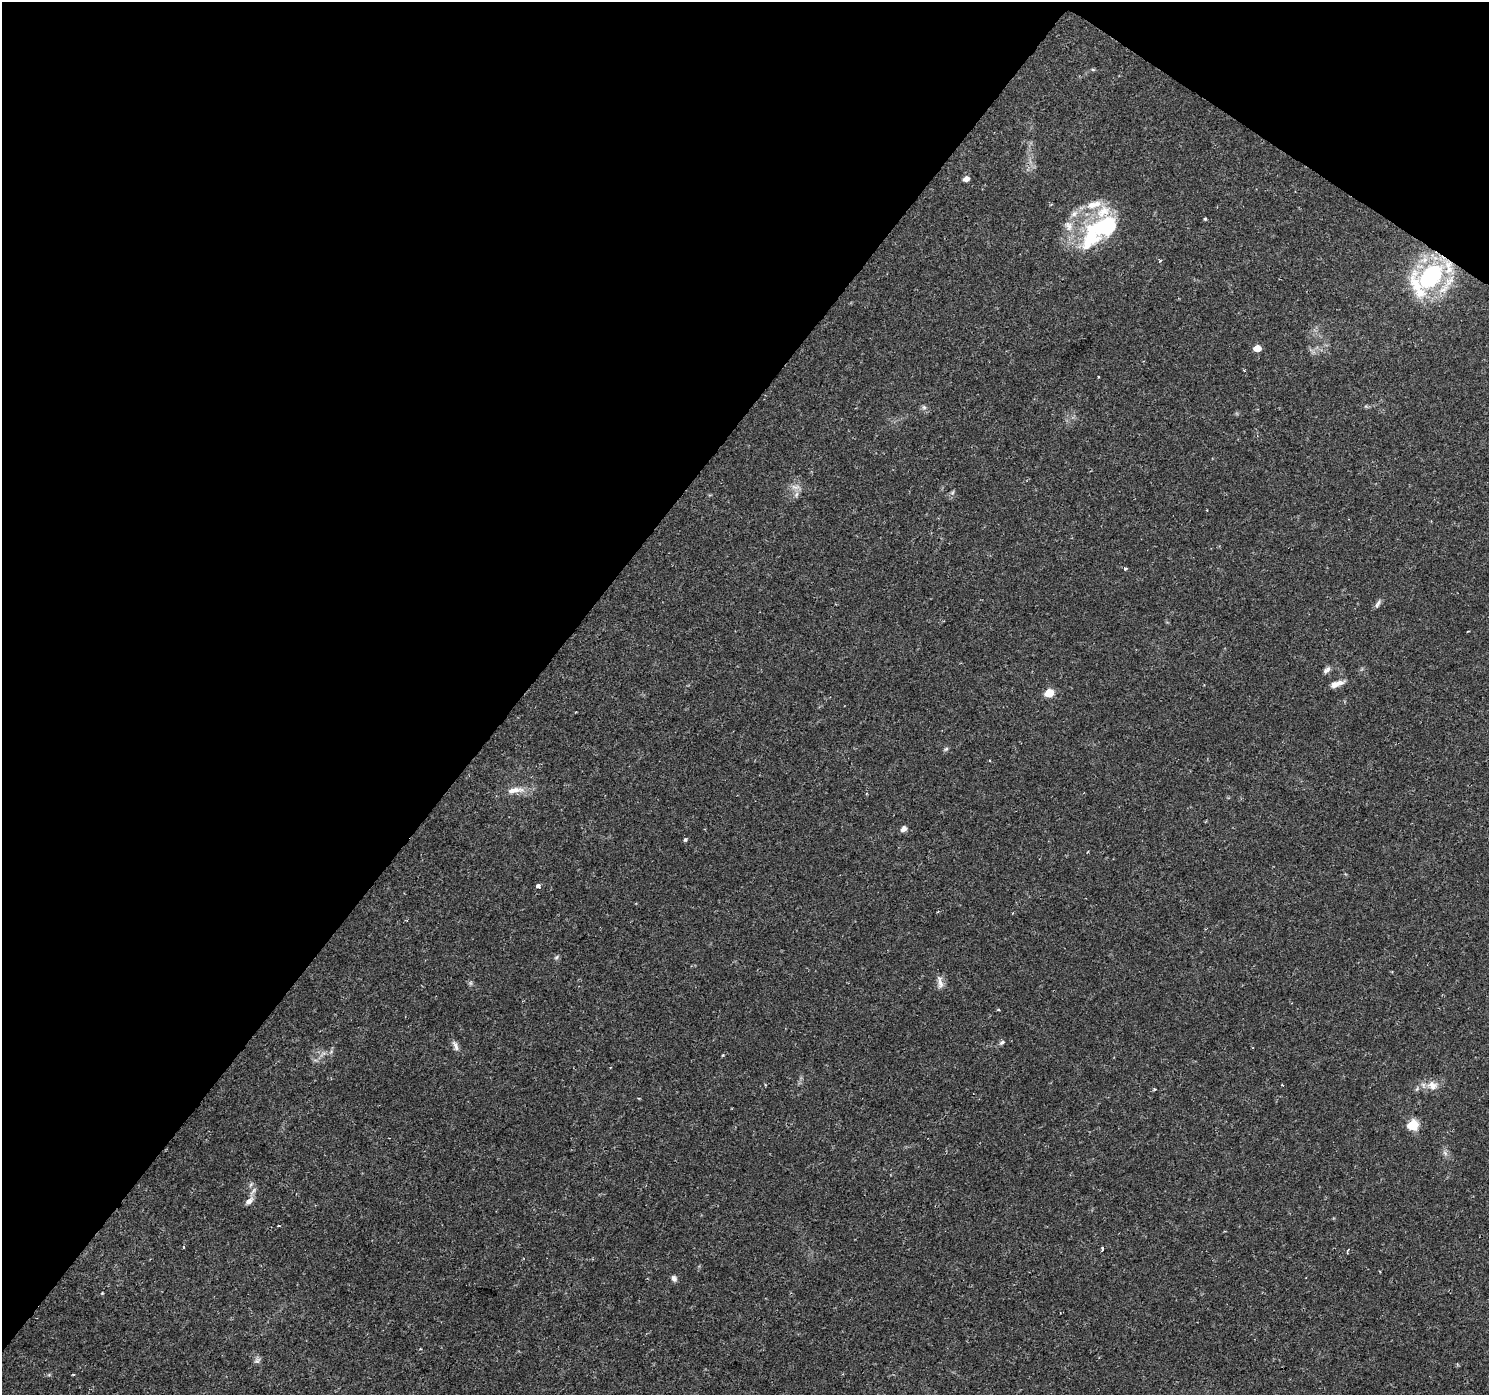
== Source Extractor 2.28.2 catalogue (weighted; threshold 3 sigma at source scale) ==
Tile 2 of 4 x 4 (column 2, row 1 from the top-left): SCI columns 1488-2974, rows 4359-5751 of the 5953 x 5998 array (HDU 1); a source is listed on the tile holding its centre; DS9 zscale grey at full resolution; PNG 1491 x 1397 px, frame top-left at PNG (2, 2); no overlay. Shown black and unused: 38% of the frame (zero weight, under 2 of 3 exposures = <1% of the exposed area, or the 3 px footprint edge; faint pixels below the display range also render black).
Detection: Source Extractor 2.28.2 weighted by HDU 2 'WHT'; one run over the whole footprint, this tile lists its part. Background 0.0415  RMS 0.0033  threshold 0.015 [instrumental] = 3 sigma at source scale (4.5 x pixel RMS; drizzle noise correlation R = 1.50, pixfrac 1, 0.0396/0.0396 arcsec/px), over >= 5 px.
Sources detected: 50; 1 too faint to see at this stretch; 1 inside a brighter object's white glare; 1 cosmic-ray / hot-pixel residue — not listed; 4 inside a brighter listed object's ellipse — not listed separately; the other 43 listed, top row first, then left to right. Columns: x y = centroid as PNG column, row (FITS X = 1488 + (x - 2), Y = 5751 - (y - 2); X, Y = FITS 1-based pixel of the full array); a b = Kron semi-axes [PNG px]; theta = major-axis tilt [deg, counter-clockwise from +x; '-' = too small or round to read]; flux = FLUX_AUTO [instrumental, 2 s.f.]
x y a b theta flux
966 179 5 5 - 2.2
1074 214 11 7 38 2
1205 219 3 3 - 0.45
1069 226 15 11 -67 3.4
1091 236 40 19 68 23
1160 261 4 3 - 0.41
1431 276 31 20 39 46
1257 348 6 5 - 4.5
1098 377 3 3 - 0.55
924 407 7 5 -43 0.77
795 487 14 6 -6 1.7
952 492 7 4 45 0.59
796 494 9 5 70 1.1
1125 568 3 3 - 0.93
1378 604 12 5 57 1
1327 670 11 6 45 1.2
1336 684 18 6 18 2.6
1049 693 6 5 - 11
946 749 7 5 43 0.58
515 790 28 8 9 4.2
904 829 8 6 41 1.4
685 839 4 4 - 0.65
1087 852 3 2 - 0.25
538 886 4 3 - 2
556 957 7 5 32 0.58
940 982 19 6 -79 1.9
1002 1042 8 5 32 0.83
456 1046 15 6 -65 1.6
723 1055 5 3 - 0.31
1282 1085 3 2 - 0.43
1432 1085 14 11 -34 3.2
1155 1089 4 3 - 0.33
1413 1125 6 5 - 24
254 1190 7 4 71 0.78
249 1201 10 7 41 1.8
279 1225 3 2 - 0.32
183 1247 3 3 - 0.69
1102 1248 4 3 - 0.52
1348 1250 4 3 - 0.47
674 1278 8 7 - 1.1
102 1293 3 3 - 0.27
257 1360 10 6 42 0.98
73 1374 4 2 - 0.32
Overlapping masked pixels (flux is a lower limit): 1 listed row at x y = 1431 276